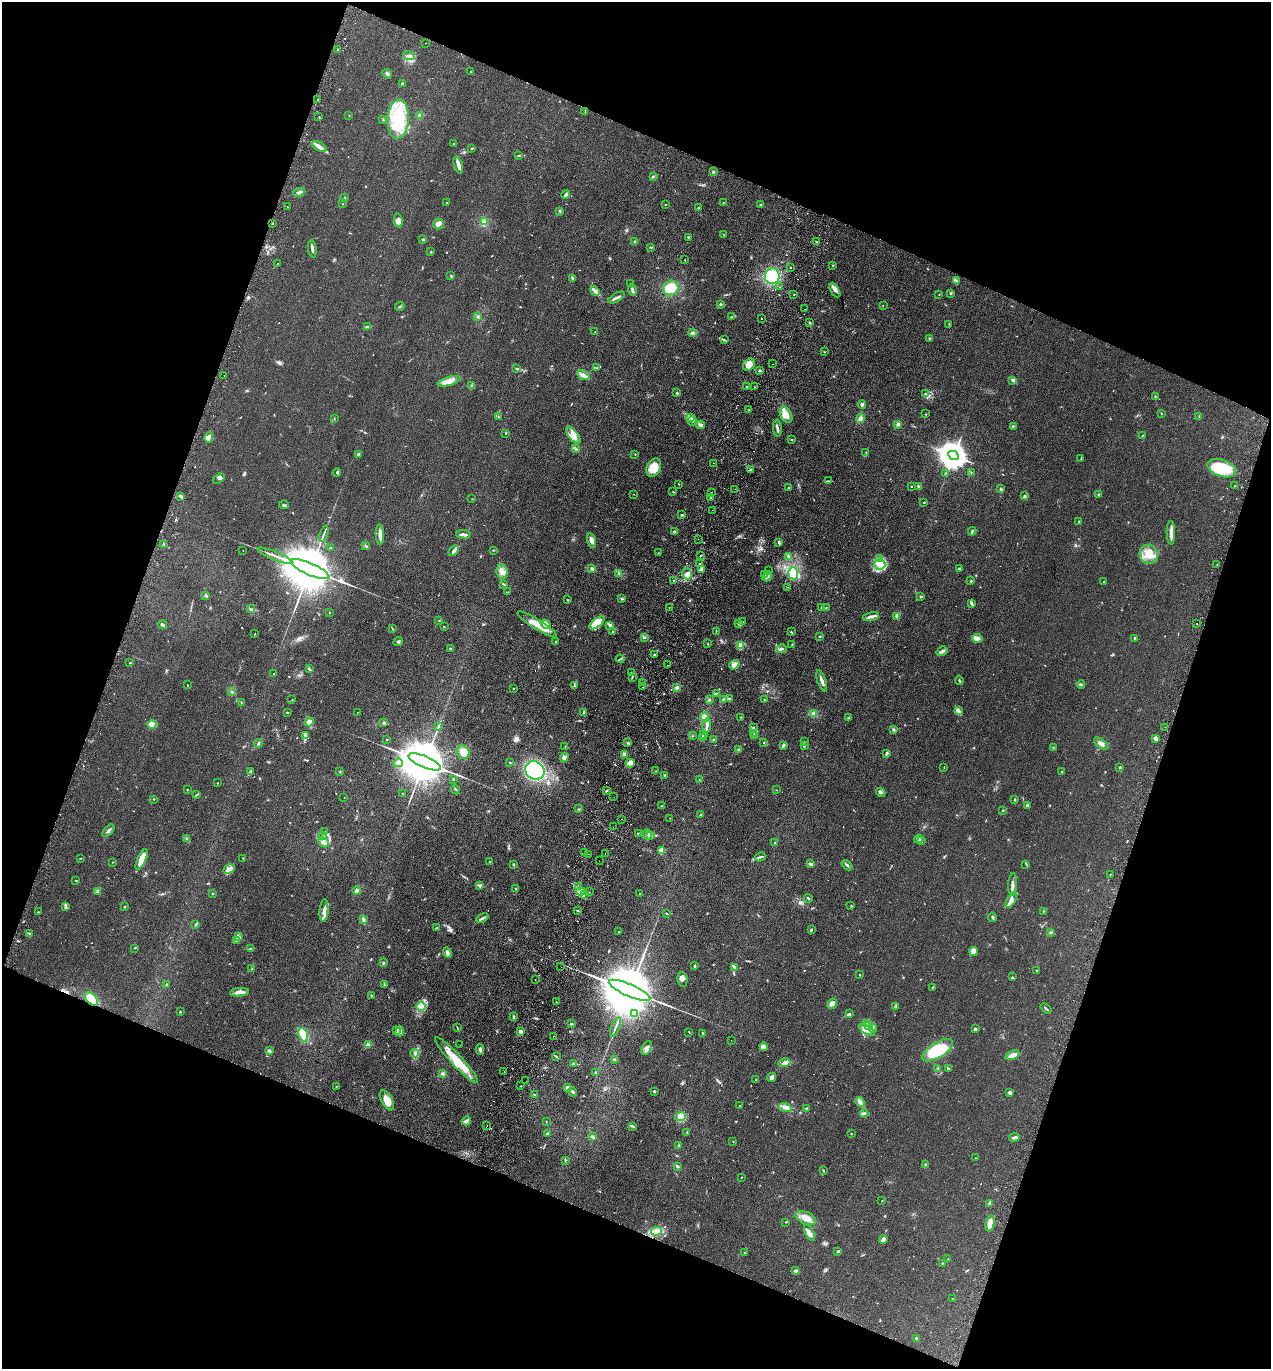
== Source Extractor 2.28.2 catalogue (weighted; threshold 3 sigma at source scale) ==
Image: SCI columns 193-5268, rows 24-5489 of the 5591 x 5514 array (HDU 1 of 3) = the unmasked area's bounding box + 8 px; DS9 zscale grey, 4 x 4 block average (1 PNG px = mean of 4 x 4 image px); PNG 1273 x 1371 px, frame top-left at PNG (2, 2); each listed source drawn as its Kron ellipse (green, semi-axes under 4 px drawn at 4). Shown black and unused: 40% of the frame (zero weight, under 2 of 3 exposures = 3% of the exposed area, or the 3 px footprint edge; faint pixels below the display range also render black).
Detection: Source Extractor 2.28.2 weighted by HDU 2 'WHT'. Background 0.098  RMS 0.01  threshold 0.0465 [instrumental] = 3 sigma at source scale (4.5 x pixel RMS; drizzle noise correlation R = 1.50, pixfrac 1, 0.05/0.05 arcsec/px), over >= 5 px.
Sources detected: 810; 2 too faint to see at this stretch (4 x 4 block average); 2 inside a brighter object's white glare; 31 cosmic-ray / hot-pixel residue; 6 long thin detections or spike segments (spike, bleed or trail) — neither listed nor drawn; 21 coinciding with a brighter row at this scale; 62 inside a brighter listed object's ellipse — not listed separately; of the other 686, all 500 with FLUX_AUTO >= 2.27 (the completeness limit of this list) listed and drawn (186 fainter detections not listed), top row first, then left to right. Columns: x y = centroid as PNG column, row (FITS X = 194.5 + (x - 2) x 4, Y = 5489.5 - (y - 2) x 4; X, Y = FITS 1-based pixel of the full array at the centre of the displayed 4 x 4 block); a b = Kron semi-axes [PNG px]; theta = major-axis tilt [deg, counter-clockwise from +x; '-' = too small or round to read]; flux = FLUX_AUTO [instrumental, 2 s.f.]
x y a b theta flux
425 43 2 2 - 3.8
338 49 2 2 - 3.1
409 56 6 3 -22 16
471 71 2 2 - 3.5
387 74 5 3 - 10
402 83 2 2 - 19
317 100 2 2 - 11
585 111 3 2 - 3.2
349 115 2 2 - 2.3
420 115 3 3 - 12
319 117 2 2 - 4.1
398 119 19 10 86 230
383 120 2 2 - 2.6
453 143 2 2 - 3.1
319 146 8 4 -28 29
472 148 2 2 - 4.9
518 156 2 2 - 2.6
458 165 9 4 -73 27
713 172 3 2 - 5.6
653 176 3 2 - 6.7
299 192 6 2 22 15
566 195 4 3 - 16
345 197 2 2 - 3.2
447 202 2 2 - 4.7
723 202 2 2 - 2.3
343 204 2 2 - 2.4
665 204 2 2 - 2.9
760 205 2 2 - 33
287 207 2 2 - 5.5
698 208 2 2 - 3.2
560 211 2 2 - 3.9
398 220 7 3 -79 19
484 222 3 2 - 8.3
272 223 2 2 - 16
438 224 5 5 - 26
724 235 2 2 - 3.2
688 237 2 2 - 6.7
423 239 2 2 - 4.2
635 242 3 2 - 7.6
816 242 3 2 - 5.2
651 247 2 2 - 3.9
312 249 8 2 -81 17
431 252 2 2 - 3.5
685 260 2 2 - 4.1
277 263 2 2 - 3.2
833 265 2 2 - 3.2
791 267 2 2 - 2.3
451 276 3 2 - 5.3
772 276 8 7 - 210
572 278 4 2 - 7.2
956 280 3 2 - 7.3
631 284 2 2 - 5.8
779 287 2 2 - 2.6
671 288 8 7 - 120
632 290 6 3 -74 18
835 290 8 4 -60 28
595 291 5 3 - 16
951 293 2 2 - 5.2
793 295 2 2 - 4.3
939 295 2 2 - 3.7
616 297 9 2 29 19
721 304 2 2 - 3.8
400 306 5 2 - 7.3
883 306 2 2 - 3.1
805 309 2 2 - 3.3
478 317 2 2 - 4.4
732 317 3 2 - 5.4
761 318 2 2 - 22
810 322 2 2 - 28
949 324 2 2 - 2.4
367 327 3 2 - 5.6
595 332 2 2 - 4
693 333 4 3 - 13
930 339 3 2 - 7.5
724 340 2 2 - 3.5
824 352 2 2 - 2.6
772 364 2 2 - 3.5
749 365 7 5 44 67
597 368 2 2 - 3.1
517 369 3 2 - 5.9
760 371 2 2 - 6.7
583 375 7 3 -28 27
224 376 2 2 - 2.6
1013 380 4 2 - 11
449 381 12 4 16 45
472 386 3 2 - 8.1
747 386 2 2 - 5.4
754 387 2 2 - 2.8
677 393 3 2 - 5.6
925 394 3 3 - 9.4
1155 397 3 2 - 7.1
862 405 4 3 - 9.8
749 410 2 2 - 3.2
926 414 2 2 - 3.2
1161 414 2 2 - 3.3
786 415 9 5 -62 52
1199 416 3 2 - 2.4
498 417 2 2 - 4.1
690 417 3 2 - 8.2
334 418 3 2 - 2.8
860 418 5 3 - 19
692 421 5 3 - 13
898 424 3 3 - 12
701 425 4 3 - 12
1013 426 2 2 - 6.1
777 428 8 2 -85 16
506 433 3 2 - 3.3
573 435 10 4 -52 42
1142 435 3 2 - 2.7
209 437 5 4 - 38
791 439 2 2 - 5.3
576 449 3 2 - 9.3
866 452 2 2 - 3
635 454 2 2 - 3.1
359 455 3 2 - 11
953 455 5 4 - 10000
1081 459 2 2 - 3.4
713 463 2 2 - 9
654 468 10 7 63 91
1222 468 15 8 -19 260
751 470 2 2 - 88
971 472 2 2 - 3.8
337 473 4 2 - 5.5
945 473 2 2 - 2.7
219 478 6 2 34 12
828 481 2 2 - 4.5
679 484 2 2 - 3.1
1235 485 2 2 - 3.6
919 486 3 2 - 8
911 487 2 2 - 6.3
788 488 2 2 - 3.5
735 489 2 2 - 3.2
1001 489 3 3 - 13
673 492 2 2 - 3.6
712 492 2 2 - 13
633 494 2 2 - 2.5
1098 494 2 2 - 4
180 496 4 2 - 8.1
1025 496 4 3 - 8.9
711 497 2 2 - 4.1
472 499 2 2 - 2.4
924 502 2 2 - 3.3
284 505 5 2 - 13
712 510 2 2 - 2.4
682 515 3 2 - 7
1079 521 2 2 - 3.5
675 531 3 2 - 15
972 531 4 2 - 6.6
1171 533 12 3 -89 39
324 534 8 2 69 12
380 534 10 3 -88 38
464 534 7 2 -5 20
698 539 2 2 - 6.2
591 540 7 4 -74 29
779 542 3 2 - 11
164 544 3 3 - 11
365 546 2 2 - 3.3
330 548 2 2 - 6.3
243 550 2 2 - 5.4
493 550 2 2 - 2.5
454 551 6 3 49 20
658 553 2 2 - 3.4
1149 554 10 9 - 76
701 555 2 2 - 3.1
275 556 19 2 -22 32
788 556 3 2 - 9.6
879 559 4 2 - 11
700 564 2 2 - 18
880 564 5 5 - 37
1217 564 2 2 - 3.7
592 568 3 2 - 11
959 568 4 2 - 7.2
310 569 21 6 -23 80000
701 569 4 2 - 8.3
769 571 2 2 - 4.7
502 572 7 5 -82 34
619 573 2 2 - 5.4
793 573 6 5 - 250
687 574 6 4 -76 39
764 574 2 2 - 2.5
767 576 5 3 - 13
673 580 2 2 - 7.9
971 581 2 2 - 16
1104 581 2 2 - 12
504 584 4 2 - 6
788 587 2 2 - 2.4
507 592 2 2 - 2.4
206 595 4 2 - 4.9
920 596 2 2 - 5
622 599 3 2 - 6
568 600 2 2 - 2.3
972 603 4 2 - 20
669 607 2 2 - 2.7
826 607 2 2 - 2.9
821 608 2 2 - 3.8
250 609 4 2 - 7.8
329 613 2 2 - 3.1
871 616 8 2 11 30
896 616 4 3 - 8.3
439 620 2 2 - 3.4
743 621 2 2 - 4.1
597 623 9 4 37 41
739 623 3 3 - 12
537 624 23 5 -32 82
546 624 5 3 - 20
1197 624 2 2 - 18
162 625 4 2 - 9.6
610 625 2 2 - 34
444 627 2 2 - 2.4
392 628 3 2 - 4.2
716 631 2 2 - 2.7
613 632 2 2 - 5
791 632 3 2 - 6
255 634 2 2 - 2.4
820 636 2 2 - 4.9
644 638 2 2 - 6.8
977 638 5 4 - 33
1134 639 2 2 - 3.1
556 641 2 2 - 2.9
398 642 5 2 - 9.3
708 644 2 2 - 2.9
792 644 2 2 - 2.4
741 645 3 3 - 11
450 648 2 2 - 5
781 649 5 3 - 16
942 651 6 2 33 13
654 655 2 2 - 4.1
620 659 4 2 - 6.2
130 663 2 2 - 3
667 665 2 2 - 5.2
734 665 5 4 - 22
309 669 3 2 - 4.3
632 672 2 2 - 3.3
273 674 2 2 - 3
632 677 4 2 - 4.2
959 680 5 2 - 4.5
822 681 11 2 -71 29
642 683 2 2 - 3.8
1081 684 4 2 - 7.9
188 685 2 2 - 2.4
574 686 3 2 - 3
643 687 2 2 - 4.2
513 688 2 2 - 4.2
677 688 4 3 - 11
232 692 2 2 - 6.9
716 693 2 2 - 3
723 699 3 2 - 4.6
730 699 3 2 - 8.5
764 699 2 2 - 3.3
292 700 2 2 - 2.4
709 700 3 3 - 7.3
241 702 2 2 - 2.7
958 711 4 3 - 12
357 712 2 2 - 8.8
287 713 2 2 - 3.1
583 713 3 2 - 5.3
813 714 3 3 - 16
705 717 5 4 - 20
741 717 2 2 - 2.4
849 717 2 2 - 3.3
309 722 4 4 - 26
384 723 2 2 - 70
152 724 4 3 - 66
707 726 8 2 83 22
438 727 2 2 - 2.9
1165 727 2 2 - 3.1
753 728 3 3 - 11
893 729 3 2 - 8.3
754 733 2 2 - 4.9
305 735 4 3 - 11
704 735 3 2 - 5.7
692 736 2 2 - 3.5
754 736 3 2 - 4.2
702 738 3 2 - 5.3
1155 738 4 3 - 16
386 740 2 2 - 2.6
713 740 2 2 - 5.1
805 742 2 2 - 3.6
258 743 4 2 - 7.5
628 743 3 2 - 7.3
764 743 2 2 - 3.4
1101 744 8 3 -36 22
784 745 4 3 - 8.1
804 745 3 2 - 7.5
565 747 2 2 - 2.4
1053 748 2 2 - 2.7
739 750 3 2 - 4.5
463 752 7 6 - 61
887 753 3 2 - 9.2
624 754 3 3 - 11
564 757 4 3 - 21
424 762 17 5 -23 65000
510 762 2 2 - 3.9
398 763 5 4 - 28
630 763 5 4 - 51
944 768 2 2 - 2.6
1120 768 2 2 - 2.5
535 770 10 9 - 590
656 771 2 2 - 3.6
250 772 4 2 - 8.5
340 772 2 2 - 3.1
1062 772 2 2 - 4.8
665 775 3 2 - 6.1
453 779 2 2 - 3.6
699 780 2 2 - 3.2
218 783 2 2 - 3.3
187 789 2 2 - 2.3
456 790 5 2 - 4.7
776 790 2 2 - 2.7
606 791 3 2 - 5
881 792 5 2 - 9.5
403 794 3 2 - 2.6
197 795 2 2 - 3.3
344 797 2 2 - 3
614 797 2 2 - 4.3
154 799 2 2 - 2.3
1015 799 2 2 - 11
1027 805 3 3 - 7.5
662 806 2 2 - 2.9
578 809 3 2 - 4.4
1003 810 3 2 - 4
701 814 3 2 - 6.7
670 818 2 2 - 13
622 819 2 2 - 5.1
613 827 2 2 - 3.1
108 831 7 2 47 13
325 832 2 2 - 3.4
638 833 2 2 - 3.2
647 834 5 3 - 15
651 835 3 2 - 8.5
323 836 3 2 - 6.4
187 839 3 2 - 4.9
918 839 4 3 - 11
922 841 2 2 - 2.7
323 842 6 3 -43 25
775 843 3 2 - 9.5
661 850 3 2 - 8.2
585 852 2 2 - 6.1
605 853 2 2 - 2.9
588 854 2 2 - 3.4
760 857 5 2 - 10
80 858 2 2 - 3.7
243 858 2 2 - 2.9
142 859 11 3 66 100
599 861 2 2 - 9.9
112 862 2 2 - 2.5
490 862 2 2 - 3.5
513 864 2 2 - 4.5
811 864 3 2 - 11
1026 864 3 2 - 5
847 865 6 2 -42 11
229 869 6 3 28 30
1110 875 2 2 - 2.7
75 881 2 2 - 3.2
1012 884 11 3 86 29
480 886 3 2 - 7.5
578 887 4 2 - 9.9
516 888 3 2 - 3.9
357 891 4 4 - 13
581 891 4 4 - 26
97 892 2 2 - 4.6
590 892 2 2 - 2.9
640 893 2 2 - 2.7
212 894 2 2 - 3.4
584 894 3 2 - 5.5
808 898 4 2 - 5.7
1011 900 9 3 58 26
66 906 2 2 - 3.2
851 906 2 2 - 3
124 907 2 2 - 13
324 911 11 3 85 36
577 911 2 2 - 5.8
1043 911 2 2 - 2.9
38 912 2 2 - 4.3
667 913 2 2 - 3.8
992 917 5 2 - 8.8
482 918 6 2 29 13
363 920 4 3 - 11
195 925 3 2 - 5.5
436 928 2 2 - 5.5
811 930 4 2 - 5.8
618 931 2 2 - 2.7
1051 932 3 2 - 7.1
30 934 3 2 - 8.9
238 936 2 2 - 3.4
236 941 2 2 - 3
134 948 2 2 - 3.1
250 948 2 2 - 4.8
973 951 5 3 - 16
447 953 5 3 - 20
383 963 3 2 - 6.9
694 966 2 2 - 5.6
561 967 2 2 - 2.5
735 967 4 2 - 9.1
251 969 2 2 - 2.5
1036 970 2 2 - 3.1
860 975 2 2 - 3.8
1012 977 3 2 - 4.1
535 980 2 2 - 4.4
682 980 7 5 -84 27
166 985 2 2 - 4.4
384 985 2 2 - 2.9
932 988 4 2 - 3.9
629 990 22 6 -23 100000
240 992 9 3 5 51
371 995 2 2 - 17
91 999 8 5 -45 91
556 1002 2 2 - 5.5
832 1004 6 3 59 17
421 1006 4 3 - 19
896 1006 2 2 - 3.7
1046 1009 6 2 -38 6.6
180 1011 2 2 - 3.5
634 1013 2 2 - 2.4
850 1014 3 2 - 5.5
513 1017 3 2 - 6.3
866 1023 3 2 - 8.2
571 1024 2 2 - 3.7
869 1026 4 2 - 10
457 1027 2 2 - 3.1
616 1027 10 2 67 15
873 1029 4 2 - 7.3
975 1029 3 3 - 9.2
867 1030 9 3 -31 28
397 1031 2 2 - 2.6
400 1031 5 3 - 15
521 1032 3 3 - 12
689 1032 3 2 - 3.1
703 1034 3 2 - 5.9
303 1035 7 4 -70 150
553 1036 2 2 - 4.4
731 1040 2 2 - 4.4
368 1045 3 3 - 11
460 1045 2 2 - 2.6
764 1047 4 2 - 16
647 1048 7 4 65 31
480 1049 5 3 - 19
937 1050 17 7 31 290
269 1051 3 3 - 9.3
415 1053 4 2 - 8
1012 1055 7 3 25 37
556 1057 4 2 - 5.1
614 1059 3 2 - 5.3
456 1060 30 5 -47 180
785 1063 6 4 14 36
573 1064 3 2 - 6.4
938 1068 2 2 - 3.5
948 1068 3 2 - 5.6
504 1071 2 2 - 3.1
596 1072 3 2 - 7.6
442 1073 3 3 - 9.2
772 1077 5 3 - 26
756 1080 2 2 - 3.2
526 1081 2 2 - 15
336 1086 2 2 - 2.4
521 1086 2 2 - 4.6
568 1088 3 3 - 11
654 1091 2 2 - 11
573 1092 4 2 - 15
1010 1093 3 3 - 17
534 1094 2 2 - 4.2
387 1100 11 5 -62 61
860 1102 5 4 - 20
739 1106 2 2 - 4
785 1108 6 3 -14 28
806 1108 2 2 - 19
864 1113 4 3 - 11
681 1116 5 4 - 36
467 1121 5 3 - 14
546 1122 2 2 - 2.3
487 1126 2 2 - 5.7
633 1126 2 2 - 6
687 1132 2 2 - 4.2
548 1133 3 3 - 8.5
851 1134 2 2 - 3.5
592 1137 3 3 - 9.3
1014 1137 5 2 - 15
733 1141 2 2 - 2.8
679 1145 2 2 - 6.8
975 1158 2 2 - 3.2
565 1160 2 2 - 4.3
925 1165 2 2 - 6.5
677 1166 3 2 - 6.8
823 1171 2 2 - 3.2
741 1177 2 2 - 2.6
882 1201 2 2 - 2.5
990 1203 4 3 - 15
806 1218 11 6 -23 57
786 1222 2 2 - 2.3
990 1223 8 3 76 63
656 1231 5 2 - 18
809 1233 9 3 -65 26
883 1239 4 2 - 29
838 1251 2 2 - 14
745 1252 2 2 - 3
947 1259 2 2 - 3.4
942 1263 2 2 - 3.1
795 1271 3 3 - 12
952 1298 2 2 - 2.5
916 1339 3 2 - 8.8
Overlapping masked pixels (flux is a lower limit): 1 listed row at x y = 91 999
Diffuse or blended objects may show on this block-average render without a row.